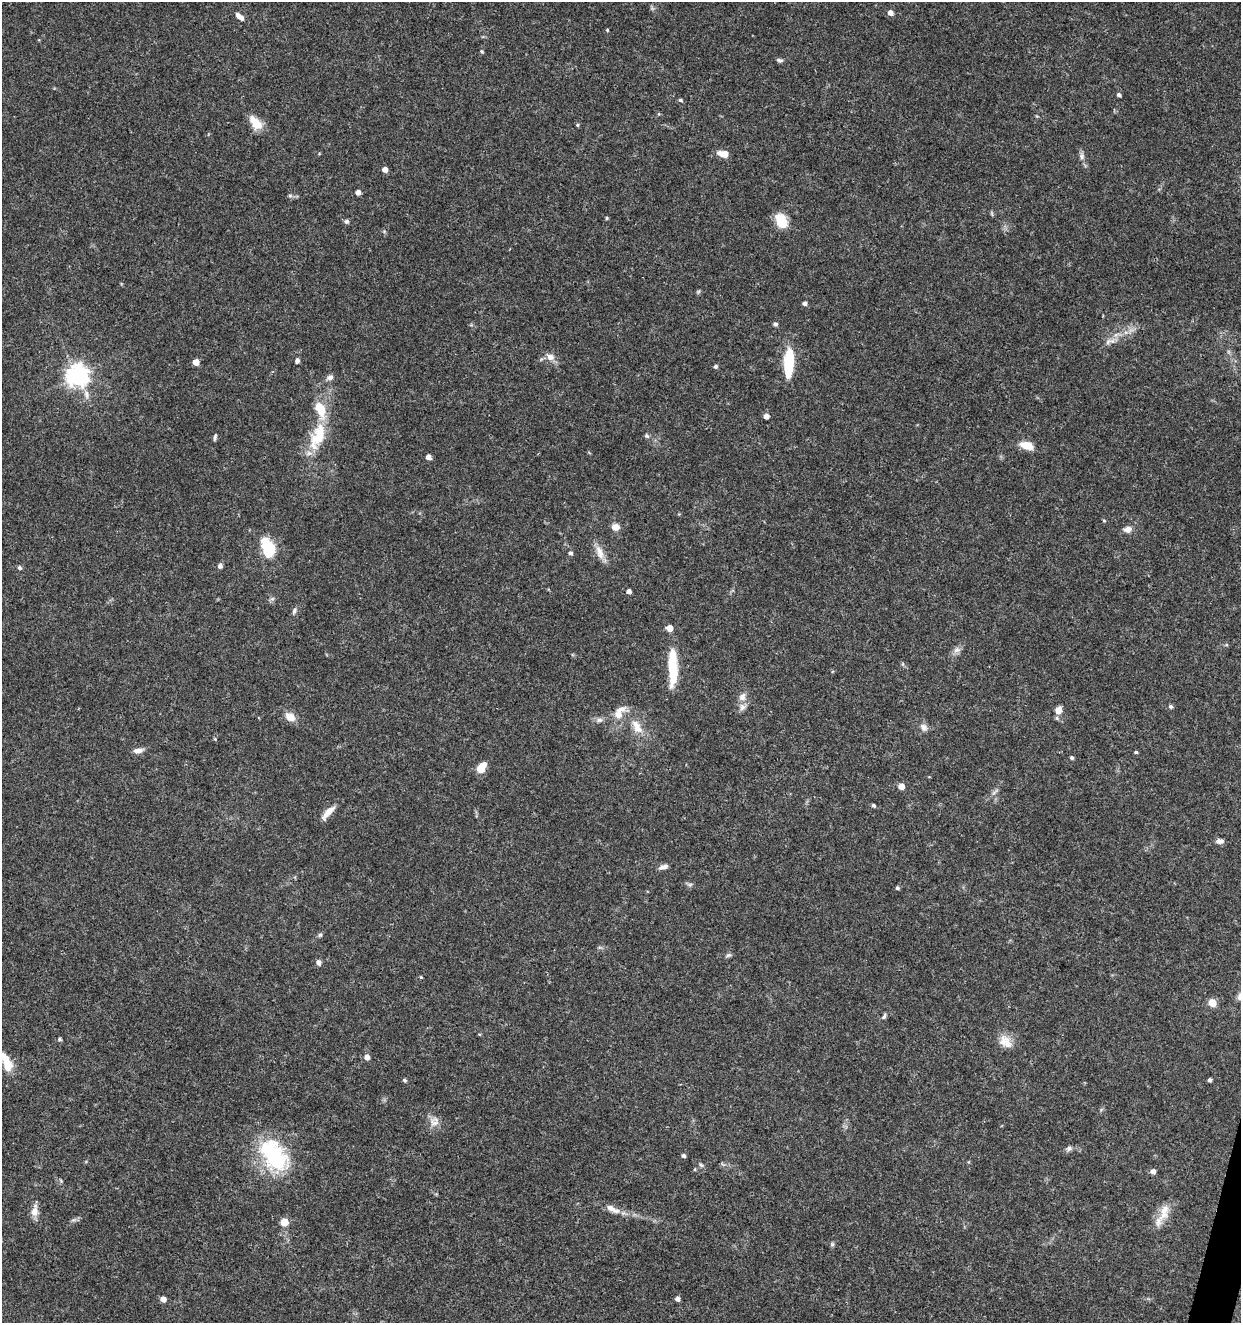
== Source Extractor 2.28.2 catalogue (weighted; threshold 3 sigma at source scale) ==
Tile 6 of 4 x 4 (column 2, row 2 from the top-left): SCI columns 1522-2760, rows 2645-3965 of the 5461 x 5295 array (HDU 1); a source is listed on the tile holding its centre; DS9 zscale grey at full resolution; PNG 1243 x 1325 px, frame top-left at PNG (2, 2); no overlay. Shown black and unused: <1% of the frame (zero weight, under 3 of 5 exposures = <1% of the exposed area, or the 3 px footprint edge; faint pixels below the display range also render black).
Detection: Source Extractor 2.28.2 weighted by HDU 2 'WHT'; one run over the whole footprint, this tile lists its part. Background 0.0329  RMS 0.0024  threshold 0.011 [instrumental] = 3 sigma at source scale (4.5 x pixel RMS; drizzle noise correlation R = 1.50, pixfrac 1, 0.0396/0.0396 arcsec/px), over >= 5 px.
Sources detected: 99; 1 inside a brighter object's white glare — not listed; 7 inside a brighter listed object's ellipse — not listed separately; the other 91 listed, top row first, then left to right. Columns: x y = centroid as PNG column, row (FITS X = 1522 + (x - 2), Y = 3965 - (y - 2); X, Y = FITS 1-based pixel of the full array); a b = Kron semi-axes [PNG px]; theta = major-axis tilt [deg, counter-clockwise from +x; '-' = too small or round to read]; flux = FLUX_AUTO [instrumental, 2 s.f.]
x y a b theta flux
890 13 5 5 - 1.5
239 16 12 6 -40 1.4
481 51 4 4 - 0.37
780 60 8 5 -11 0.54
1119 95 4 4 - 0.63
680 100 5 4 - 0.42
256 123 18 10 -49 4
577 125 4 4 - 0.3
723 154 11 7 -12 2.5
1082 156 10 7 -76 0.91
385 169 5 4 - 1.7
358 192 4 4 - 1.3
290 195 6 4 -1 0.4
607 218 4 4 - 0.28
781 220 14 10 -65 6.1
346 221 6 6 - 0.57
804 303 4 4 - 0.88
775 324 5 4 - 0.67
1108 342 12 6 45 1.2
550 357 11 9 -18 1.7
297 361 6 5 - 0.68
196 362 5 4 - 2.6
789 363 30 9 87 11
715 366 5 5 - 0.54
77 376 7 7 - 170
330 377 10 7 28 0.89
86 394 13 7 -76 1.5
766 416 4 4 - 1.5
318 436 40 16 68 9.5
647 436 7 5 -46 0.49
215 437 9 4 82 0.48
1027 445 15 8 -14 3.4
428 457 5 4 - 1.5
1104 520 5 3 - 0.23
615 527 9 8 - 1.7
1128 529 9 7 12 1.5
268 548 18 11 -72 12
600 552 21 9 -71 2.5
570 553 5 5 - 0.58
220 566 6 6 - 0.58
19 568 5 5 - 0.49
629 591 4 4 - 1.1
272 599 7 4 18 0.45
294 611 10 6 64 0.68
957 650 10 7 7 1.1
673 666 42 11 -90 9
742 697 11 9 66 1.6
1170 706 5 5 - 0.42
1058 710 8 7 - 2.1
619 715 11 11 - 2.2
290 717 11 9 -30 2.5
600 720 9 6 1 0.83
637 727 23 11 -57 3.8
924 727 11 9 -51 1.3
138 750 13 6 8 1.3
1136 752 4 3 - 0.37
1071 758 5 4 - 0.49
481 768 11 7 53 3.9
901 786 5 4 - 2.6
994 792 12 4 39 0.66
873 805 5 4 - 0.45
328 812 22 7 48 2.4
1220 841 11 6 9 0.95
663 867 10 5 18 1.2
690 884 7 4 2 0.48
897 888 4 4 - 0.5
320 935 5 5 - 0.43
728 955 7 5 20 0.49
319 963 6 5 - 0.96
421 977 4 3 - 0.29
1212 1003 5 5 - 6.8
884 1016 9 5 64 0.51
59 1039 5 4 - 0.43
1005 1042 20 13 -46 3.1
367 1057 5 5 - 1.5
7 1065 19 12 -79 4.1
405 1080 6 4 -40 0.37
1210 1080 4 3 - 0.69
434 1122 15 13 69 2.1
1069 1148 8 6 10 0.71
274 1155 45 27 -55 21
684 1156 5 4 - 0.63
701 1165 6 5 - 0.45
1153 1171 5 5 - 1.3
1165 1209 16 11 59 2.9
35 1211 17 9 83 1.9
615 1211 13 7 -6 1.5
284 1222 8 8 - 2.4
832 1244 6 5 - 0.41
163 1299 5 4 - 1.9
677 1299 5 4 - 0.87